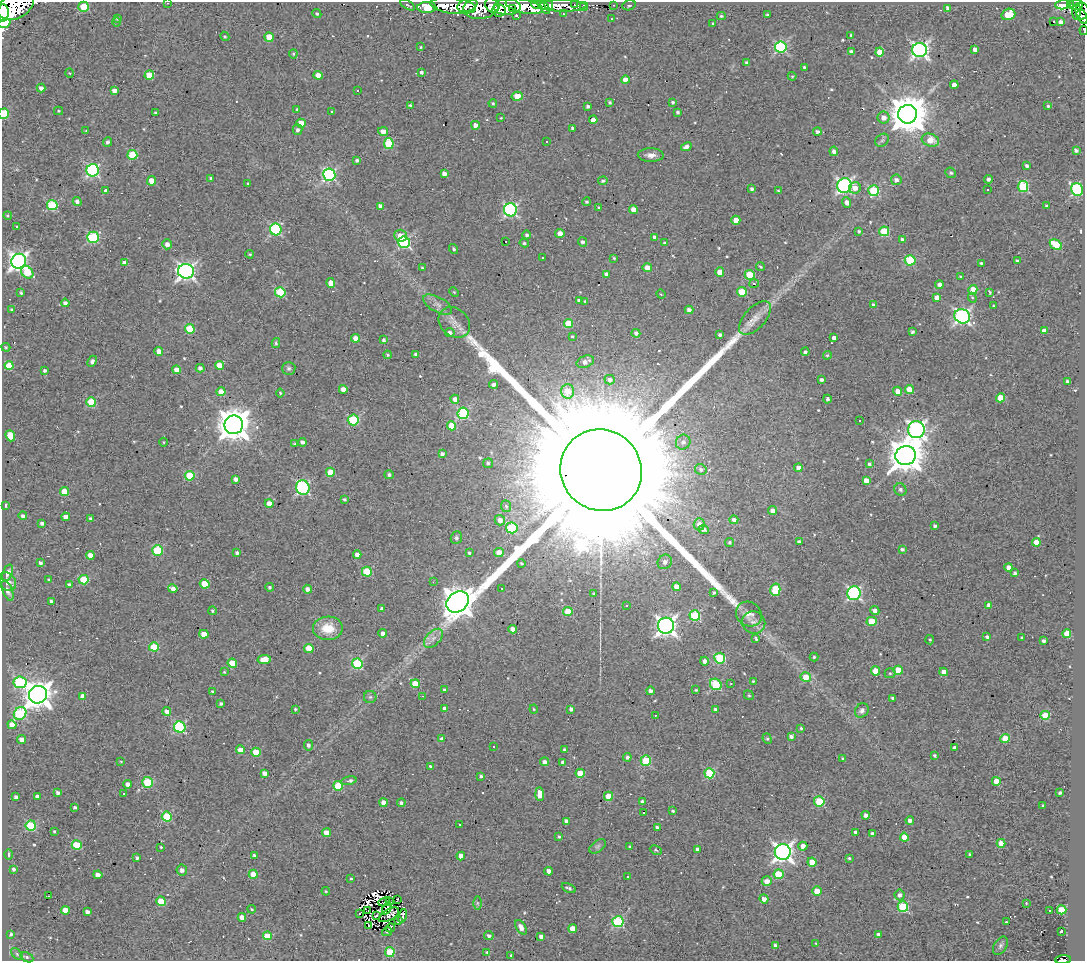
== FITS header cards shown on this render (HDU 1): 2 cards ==
NAXIS1  =                 1083
NAXIS2  =                  959

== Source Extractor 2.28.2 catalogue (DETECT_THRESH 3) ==
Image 1083 x 959 px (HDU 1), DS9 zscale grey, 1 PNG px = 1 image px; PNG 1087 x 963 px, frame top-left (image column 1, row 959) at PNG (2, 2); each listed source drawn as its Kron ellipse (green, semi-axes under 4 px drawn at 4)
Background 0.554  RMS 0.41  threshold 1.23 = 3 sigma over >= 5 px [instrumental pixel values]
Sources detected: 580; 5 with non-positive FLUX_AUTO (blend fragments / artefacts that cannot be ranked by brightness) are neither listed nor drawn; of the other 575, the 500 brightest by FLUX_AUTO listed and drawn (75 fainter detections omitted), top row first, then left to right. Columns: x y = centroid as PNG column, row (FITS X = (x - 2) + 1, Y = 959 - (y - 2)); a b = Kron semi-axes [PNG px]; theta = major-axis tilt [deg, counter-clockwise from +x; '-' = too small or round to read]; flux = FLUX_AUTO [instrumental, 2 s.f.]
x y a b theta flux
168 3 3 2 - 2.6e+02
574 4 3 2 - 1.4e+02
408 5 8 3 -30 4.7e+01
467 5 10 6 20 1.6e+03
492 5 8 6 -55 5.1e+02
536 5 5 3 - 4.8e+02
549 5 6 4 -82 1.0e+03
614 5 3 2 - 4.2e+01
629 5 7 5 15 4.9e+01
1063 5 7 4 4 1.7e+03
1070 5 4 4 - 5.3e+02
1075 5 7 5 2 5.0e+02
16 6 19 12 26 5.4e+03
453 6 23 8 -7 1.0e+03
524 6 19 7 -12 2.8e+03
543 6 9 3 -52 7.0e+02
562 6 24 5 -1 9.2e+02
584 6 4 3 - 3.6e+01
84 7 5 5 - 1.1e+03
427 7 9 5 1 2.6e+03
507 7 13 8 0 9.4e+02
481 8 18 11 8 5.6e+01
948 8 4 3 - 1.1e+02
512 9 3 3 - 1.6e+02
499 10 7 6 - 5.8e+02
1082 11 8 6 -84 3.3e+02
1077 12 8 3 87 2.4e+02
3 13 9 5 89 6.4e+04
317 14 5 4 - 4.4e+01
563 14 3 2 - 3.0e+01
1008 14 7 5 18 6.5e+02
516 15 3 3 - 4.8e+01
768 15 4 3 - 6.1e+01
721 16 4 3 - 3.8e+01
1082 17 8 5 -60 2.4e+02
117 18 3 3 - 4.3e+01
611 19 3 2 - 2.7e+01
1054 21 3 3 - 7.5e+02
116 22 4 4 - 3.5e+01
1060 22 4 4 - 1.2e+02
4 23 6 4 19 2.0e+03
713 24 3 2 - 3.1e+01
1084 30 4 2 - 3.0e+01
851 35 4 4 - 2.7e+01
225 36 5 4 - 3.2e+01
269 37 5 4 - 4.1e+02
421 47 4 3 - 2.9e+01
781 47 5 5 - 3.1e+03
975 49 4 4 - 1.9e+02
920 50 7 7 - 8.4e+03
851 51 4 3 - 8.0e+01
880 52 4 4 - 5.7e+02
293 54 4 4 - 3.0e+01
747 63 4 4 - 1.0e+02
804 67 3 3 - 4.3e+01
421 72 3 3 - 6.3e+01
70 73 5 3 - 2.5e+01
149 75 5 5 - 6.3e+02
318 75 4 4 - 3.2e+02
792 76 4 4 - 2.7e+01
625 80 4 4 - 2.3e+02
954 85 4 4 - 2.5e+02
41 88 4 4 - 1.3e+02
114 90 4 4 - 1.4e+02
358 90 3 2 - 5.2e+01
517 96 6 4 13 3.3e+02
610 102 4 3 - 4.2e+01
673 102 3 3 - 5.0e+01
493 103 4 3 - 3.4e+01
410 105 3 3 - 5.3e+01
588 106 3 3 - 5.8e+01
1048 106 3 3 - 3.8e+01
297 109 4 3 - 3.1e+01
58 111 4 4 - 3.0e+01
332 112 3 3 - 2.5e+01
678 112 3 3 - 5.6e+01
155 113 3 3 - 4.2e+01
3 114 5 5 - 9.0e+02
907 114 9 9 - 8.8e+04
501 118 3 2 - 2.6e+01
884 118 6 6 - 1.8e+02
593 120 4 4 - 2.3e+02
301 123 5 4 - 5.1e+02
475 125 4 4 - 1.6e+02
572 128 3 3 - 5.3e+01
297 130 5 5 - 8.1e+01
86 131 3 3 - 3.0e+01
383 131 5 4 - 2.0e+02
817 131 4 4 - 8.0e+01
882 140 7 6 - 5.9e+01
930 140 9 6 -17 3.9e+02
546 141 3 2 - 2.9e+01
107 142 5 4 - 7.7e+01
389 143 5 5 - 1.2e+03
686 147 5 4 - 1.3e+02
1076 150 4 3 - 7.0e+01
834 151 4 4 - 1.0e+02
132 155 5 5 - 1.0e+03
651 155 13 7 -1 1.9e+02
357 160 4 3 - 7.3e+01
1026 166 4 3 - 6.3e+01
93 170 6 6 - 4.0e+03
951 173 5 5 - 4.7e+01
444 174 4 4 - 1.5e+02
329 175 6 6 - 4.7e+03
211 178 3 3 - 5.5e+01
989 179 4 4 - 8.2e+01
896 180 5 5 - 1.3e+02
152 181 5 4 - 4.1e+02
603 181 5 4 - 6.1e+01
248 183 3 3 - 3.0e+01
844 186 7 7 - 5.7e+03
1023 186 5 5 - 1.7e+03
855 188 6 5 - 2.6e+02
752 189 3 3 - 7.0e+01
1077 189 6 6 - 3.5e+03
105 190 4 3 - 1.1e+02
988 190 3 3 - 5.2e+01
778 191 3 3 - 3.4e+01
874 191 5 5 - 1.5e+03
77 201 4 4 - 1.1e+02
586 202 4 4 - 5.1e+01
846 203 5 4 - 1.4e+02
52 205 5 5 - 1.8e+03
380 206 4 3 - 1.1e+02
1046 206 3 3 - 4.0e+01
599 208 3 2 - 2.7e+01
633 209 4 4 - 2.9e+02
510 210 6 6 - 4.3e+03
7 215 4 4 - 3.4e+01
736 220 4 4 - 3.7e+02
16 227 3 3 - 4.0e+01
276 229 6 6 - 2.8e+03
859 231 4 4 - 4.2e+01
884 231 5 5 - 1.3e+03
560 233 5 4 - 2.1e+02
527 235 4 4 - 6.3e+01
401 236 6 6 - 3.2e+02
93 237 6 5 - 2.4e+03
655 237 4 4 - 9.7e+01
902 240 4 3 - 7.8e+01
506 241 3 2 - 3.6e+01
404 242 6 5 - 3.5e+03
583 242 5 4 - 8.6e+01
524 243 4 3 - 4.6e+01
664 243 4 3 - 4.7e+01
167 244 5 4 - 1.6e+02
1056 245 7 4 -33 1.0e+03
454 249 5 4 - 4.2e+01
250 254 4 3 - 3.3e+01
542 258 3 3 - 9.2e+01
614 258 4 3 - 3.0e+01
910 260 5 5 - 1.5e+03
19 261 7 7 - 1.2e+04
1017 261 4 3 - 6.0e+01
125 263 4 4 - 2.1e+02
981 263 3 3 - 4.2e+01
760 267 4 3 - 3.3e+01
422 268 3 2 - 2.5e+01
647 268 4 4 - 2.4e+02
186 271 8 7 - 9.7e+03
27 272 7 5 -45 7.4e+02
720 272 4 4 - 3.4e+02
606 274 4 4 - 1.5e+02
750 275 5 5 - 1.1e+03
961 277 4 3 - 3.5e+01
331 283 5 4 - 3.1e+02
754 284 5 3 - 3.3e+01
939 284 4 4 - 1.2e+02
973 290 5 4 - 6.0e+02
280 292 5 5 - 1.5e+03
454 292 5 3 - 2.6e+01
742 292 5 4 - 7.9e+02
990 292 3 3 - 3.3e+01
21 293 3 3 - 3.9e+01
661 294 5 4 - 2.5e+01
937 298 4 4 - 2.7e+02
972 298 5 4 - 3.5e+01
579 300 4 3 - 9.5e+01
585 301 4 3 - 2.5e+01
65 303 4 4 - 9.9e+01
438 305 16 7 -28 1.7e+02
874 305 4 4 - 9.1e+01
993 306 3 3 - 3.0e+01
12 309 4 3 - 3.3e+01
689 310 4 4 - 1.2e+02
962 316 8 7 - 7.0e+03
755 318 21 10 48 3.4e+02
454 322 17 13 -41 2.8e+02
568 323 5 4 - 6.6e+02
190 329 5 5 - 9.5e+02
1044 331 4 4 - 1.9e+02
912 332 3 3 - 5.4e+01
450 333 5 4 - 8.2e+01
636 333 4 4 - 9.2e+01
720 335 4 3 - 7.4e+01
572 336 3 3 - 3.3e+01
356 338 4 4 - 3.7e+02
834 338 4 4 - 1.5e+02
384 340 4 3 - 6.1e+01
276 343 5 4 - 5.1e+01
6 347 4 4 - 3.6e+01
159 351 4 4 - 2.5e+02
805 352 4 4 - 6.8e+01
416 354 3 3 - 5.0e+01
388 355 4 3 - 3.2e+01
827 355 4 3 - 3.2e+01
92 361 6 4 67 7.4e+01
585 362 9 6 21 1.5e+02
9 365 4 4 - 6.9e+02
219 365 4 4 - 4.4e+02
200 368 4 4 - 9.8e+01
289 368 6 6 - 6.6e+01
45 370 3 3 - 5.9e+01
176 370 4 4 - 2.3e+02
610 380 5 5 - 1.0e+02
821 380 3 3 - 8.6e+01
1067 381 3 3 - 5.2e+01
494 384 4 4 - 9.1e+01
343 389 4 4 - 1.9e+02
909 390 4 4 - 4.2e+02
567 391 7 6 - 5.9e+02
898 391 4 4 - 2.5e+02
221 392 4 4 - 3.2e+02
280 393 4 4 - 3.3e+01
1001 398 4 4 - 6.3e+02
455 399 4 4 - 1.8e+02
827 399 4 4 - 6.3e+01
91 402 5 4 - 8.8e+02
463 413 6 5 - 2.3e+03
353 420 5 5 - 2.0e+03
860 421 3 2 - 5.2e+01
234 425 9 9 - 5.3e+04
452 426 4 4 - 5.9e+02
916 430 8 8 - 1.1e+04
10 436 6 4 -69 4.8e+02
164 442 4 3 - 2.5e+01
302 442 4 4 - 9.2e+01
683 442 8 7 - 1.2e+02
294 444 4 3 - 3.5e+01
442 454 3 3 - 7.1e+01
906 455 10 9 - 5.8e+04
488 463 5 5 - 4.9e+01
869 464 3 3 - 4.9e+01
798 468 4 4 - 2.2e+02
701 469 6 5 - 7.2e+01
601 470 41 40 - 2.6e+06
330 472 4 4 - 5.7e+02
389 475 4 4 - 6.5e+01
190 476 5 5 - 9.9e+02
236 479 4 4 - 1.1e+02
866 481 4 4 - 2.1e+02
303 487 7 6 - 3.8e+03
900 490 6 5 - 7.2e+01
64 491 4 4 - 4.5e+02
344 499 4 3 - 5.3e+01
269 503 4 4 - 2.3e+02
6 506 3 2 - 3.4e+01
506 506 6 5 - 4.9e+01
773 511 4 4 - 1.3e+02
23 516 4 4 - 7.8e+01
66 517 4 4 - 2.1e+02
91 519 4 3 - 7.2e+01
500 520 5 5 - 1.5e+02
734 520 4 4 - 1.2e+02
42 523 4 3 - 9.3e+01
699 524 6 5 - 1.8e+02
935 526 4 3 - 5.9e+01
512 528 6 5 - 1.6e+03
704 529 5 4 - 8.9e+01
456 538 6 5 - 6.1e+01
729 542 4 4 - 4.5e+01
799 542 4 3 - 8.3e+01
1036 542 4 4 - 4.5e+02
902 549 3 3 - 5.6e+01
158 550 5 5 - 1.6e+03
237 553 4 3 - 7.4e+01
469 553 3 3 - 4.5e+01
499 553 5 4 - 4.4e+02
90 555 4 4 - 2.3e+02
357 555 4 4 - 1.6e+02
665 562 8 6 48 1.3e+02
40 563 3 3 - 7.4e+01
521 563 4 4 - 4.1e+01
1009 567 4 4 - 2.1e+02
367 572 5 5 - 1.0e+03
7 573 9 4 69 9.9e+01
1015 573 4 3 - 6.3e+01
49 580 3 3 - 4.0e+01
84 580 5 4 - 9.8e+02
7 582 10 8 -55 1.2e+02
433 582 3 2 - 3.6e+01
205 584 5 4 - 6.0e+02
69 585 3 3 - 5.6e+01
270 587 4 4 - 4.8e+01
676 587 4 4 - 2.5e+02
173 589 5 4 - 1.5e+02
307 589 4 4 - 1.0e+02
501 589 3 2 - 1.5e+02
775 590 6 5 - 1.2e+03
7 591 11 5 -68 1.0e+02
714 592 3 3 - 4.7e+01
854 593 7 6 - 4.4e+03
593 594 4 3 - 2.9e+01
51 601 4 3 - 4.6e+01
458 602 12 9 37 4.4e+04
627 605 3 2 - 5.3e+01
989 605 4 4 - 1.7e+02
382 608 4 3 - 7.7e+01
213 611 4 4 - 4.6e+01
875 611 5 4 - 1.6e+02
568 612 4 4 - 6.3e+02
749 614 13 12 - 3.0e+02
695 616 5 5 - 2.0e+03
872 621 5 4 - 5.4e+02
754 622 12 11 - 2.1e+02
666 626 8 8 - 1.4e+04
328 628 15 12 1 6.0e+02
513 629 4 4 - 1.7e+02
383 633 4 4 - 1.4e+02
204 634 4 4 - 3.7e+02
1067 634 4 4 - 6.0e+02
987 637 4 3 - 6.1e+01
433 638 11 7 45 1.7e+02
1022 638 3 2 - 3.2e+01
756 639 4 3 - 3.4e+01
930 640 5 4 - 3.4e+01
1044 641 4 3 - 7.4e+01
154 647 5 4 - 9.8e+02
309 648 4 4 - 4.7e+02
814 657 4 4 - 3.4e+01
720 658 5 5 - 1.9e+03
264 659 7 4 9 4.6e+02
705 661 4 4 - 1.1e+02
232 663 4 4 - 5.5e+02
357 664 5 5 - 2.1e+03
898 670 4 4 - 7.7e+02
876 671 4 4 - 4.7e+02
224 672 3 3 - 2.7e+01
944 672 4 4 - 2.0e+02
890 673 5 5 - 4.5e+01
806 677 5 5 - 4.9e+02
753 681 4 4 - 2.9e+01
20 682 6 6 - 2.3e+03
415 684 4 4 - 6.3e+02
716 684 6 5 - 1.7e+03
731 684 3 2 - 4.0e+01
444 690 4 3 - 6.4e+01
696 690 3 3 - 3.2e+01
650 691 4 3 - 9.1e+01
212 692 3 3 - 4.7e+01
38 695 9 8 - 3.6e+04
749 695 5 4 - 3.5e+01
83 696 4 4 - 2.0e+02
422 696 3 2 - 5.8e+01
370 697 6 6 - 7.0e+01
893 698 3 3 - 4.9e+01
221 703 4 3 - 5.3e+01
295 709 3 3 - 3.5e+01
445 709 4 4 - 1.3e+02
534 709 4 4 - 2.9e+01
571 709 4 4 - 9.6e+01
715 709 3 3 - 5.5e+01
862 710 7 6 - 9.6e+01
167 711 4 4 - 1.3e+02
20 713 7 6 - 2.1e+03
655 715 3 3 - 7.0e+01
1045 715 5 4 - 8.0e+02
12 725 4 4 - 3.0e+02
180 727 6 5 - 2.7e+03
801 728 3 3 - 3.8e+01
791 737 4 3 - 8.3e+01
1005 738 4 4 - 8.4e+02
21 739 4 4 - 2.0e+02
442 739 4 3 - 9.1e+01
767 739 5 4 - 4.3e+01
308 745 5 4 - 9.1e+01
493 746 3 3 - 5.1e+01
955 748 4 4 - 1.4e+02
240 750 4 4 - 2.3e+02
565 750 4 3 - 8.0e+01
256 752 5 4 - 6.8e+02
934 755 3 3 - 5.2e+01
627 757 4 4 - 6.9e+01
843 759 3 3 - 4.2e+01
646 760 5 5 - 1.4e+03
121 762 3 3 - 3.0e+01
544 762 4 4 - 1.1e+02
563 762 4 4 - 8.6e+01
430 766 3 3 - 4.6e+01
264 773 4 4 - 1.3e+02
580 773 4 4 - 7.0e+02
709 773 5 5 - 1.4e+03
481 776 4 3 - 5.1e+01
349 781 8 3 11 1.1e+02
996 781 4 4 - 5.0e+02
148 782 5 5 - 1.4e+03
128 784 4 4 - 1.2e+02
338 786 5 4 - 1.1e+03
58 793 4 3 - 9.2e+01
123 793 3 3 - 9.3e+01
1060 793 4 3 - 6.3e+01
540 794 7 4 -88 3.0e+02
37 796 4 3 - 8.7e+01
608 796 4 4 - 6.0e+02
16 797 4 3 - 6.9e+01
819 801 5 5 - 1.3e+03
643 802 4 4 - 1.5e+02
383 803 4 4 - 2.2e+02
401 803 4 4 - 6.3e+01
1043 806 3 3 - 4.2e+01
75 807 3 3 - 5.1e+01
673 811 3 3 - 4.5e+01
644 813 3 2 - 4.5e+01
866 815 4 4 - 1.0e+02
167 817 5 5 - 1.4e+03
910 820 4 4 - 1.3e+02
566 821 4 4 - 1.3e+02
459 825 3 2 - 5.2e+02
31 826 5 5 - 1.6e+03
657 827 4 4 - 8.3e+01
54 831 3 2 - 2.9e+01
856 832 4 4 - 1.4e+02
327 833 4 4 - 3.1e+02
873 833 4 4 - 7.8e+01
559 837 3 3 - 3.7e+01
904 837 4 4 - 3.7e+02
1001 843 4 4 - 3.3e+02
77 845 5 5 - 9.9e+02
598 846 9 5 37 7.3e+01
803 846 4 4 - 1.6e+02
161 847 3 2 - 2.9e+01
630 847 4 3 - 4.2e+01
697 849 3 3 - 6.9e+01
656 850 6 4 -24 3.9e+01
783 852 8 7 - 1.4e+04
8 854 5 3 - 5.2e+01
969 854 3 3 - 2.9e+01
255 856 4 3 - 8.5e+01
461 856 4 4 - 3.1e+02
137 858 3 3 - 5.8e+01
849 858 4 4 - 4.2e+01
812 862 4 4 - 4.2e+02
14 869 3 3 - 6.1e+01
182 870 5 5 - 1.2e+02
548 871 4 4 - 1.6e+02
253 874 4 4 - 4.9e+02
779 874 5 5 - 7.0e+02
98 875 4 4 - 1.7e+02
627 876 3 2 - 2.5e+01
351 879 3 2 - 3.2e+01
767 881 5 4 - 2.1e+02
569 888 7 3 -25 7.1e+01
326 891 4 3 - 2.7e+01
817 891 4 4 - 4.4e+02
900 895 5 5 - 1.1e+02
49 896 3 2 - 4.0e+01
397 899 3 2 - 2.8e+01
764 899 4 4 - 1.6e+02
161 901 5 4 - 7.3e+02
384 902 6 2 29 3.1e+01
390 902 3 2 - 2.6e+01
477 903 6 4 -89 4.7e+01
1026 903 4 3 - 2.9e+01
903 907 5 5 - 1.6e+03
387 908 7 2 67 3.1e+01
252 909 4 3 - 2.6e+01
65 910 4 4 - 4.3e+02
1061 910 5 4 - 8.0e+02
368 911 3 2 - 3.2e+01
1050 911 3 2 - 9.2e+01
87 912 4 3 - 1.0e+02
360 914 3 2 - 6.9e+01
377 915 4 2 - 4.3e+01
389 915 11 5 30 3.4e+01
403 916 7 3 79 6.3e+01
242 917 4 4 - 2.1e+02
398 921 4 2 - 3.7e+01
618 922 5 5 - 2.4e+03
1007 922 4 2 - 5.6e+01
369 926 4 3 - 2.5e+01
521 927 8 4 -58 1.8e+02
390 928 5 2 - 3.4e+01
573 929 4 4 - 3.7e+02
1061 931 3 3 - 1.1e+02
387 932 5 2 - 3.9e+01
11 934 3 3 - 4.7e+01
879 935 4 4 - 1.1e+02
268 936 4 4 - 5.0e+02
489 936 5 4 - 8.5e+01
541 937 4 4 - 1.2e+02
816 943 4 3 - 2.8e+01
775 945 4 4 - 8.7e+01
1000 946 10 6 59 8.1e+01
390 952 5 4 - 1.1e+03
487 952 4 4 - 3.8e+01
17 954 7 4 -46 5.0e+01
511 955 3 3 - 3.7e+01
27 957 7 4 -26 4.7e+01
1063 960 8 2 3 1.4e+02
At the frame edge (FLAGS 8, measured only in part): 8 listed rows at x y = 168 3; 16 6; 3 13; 1082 17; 4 23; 1084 30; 3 114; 1063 960
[75 fainter detections neither listed nor drawn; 5 non-positive-flux detections neither listed nor drawn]